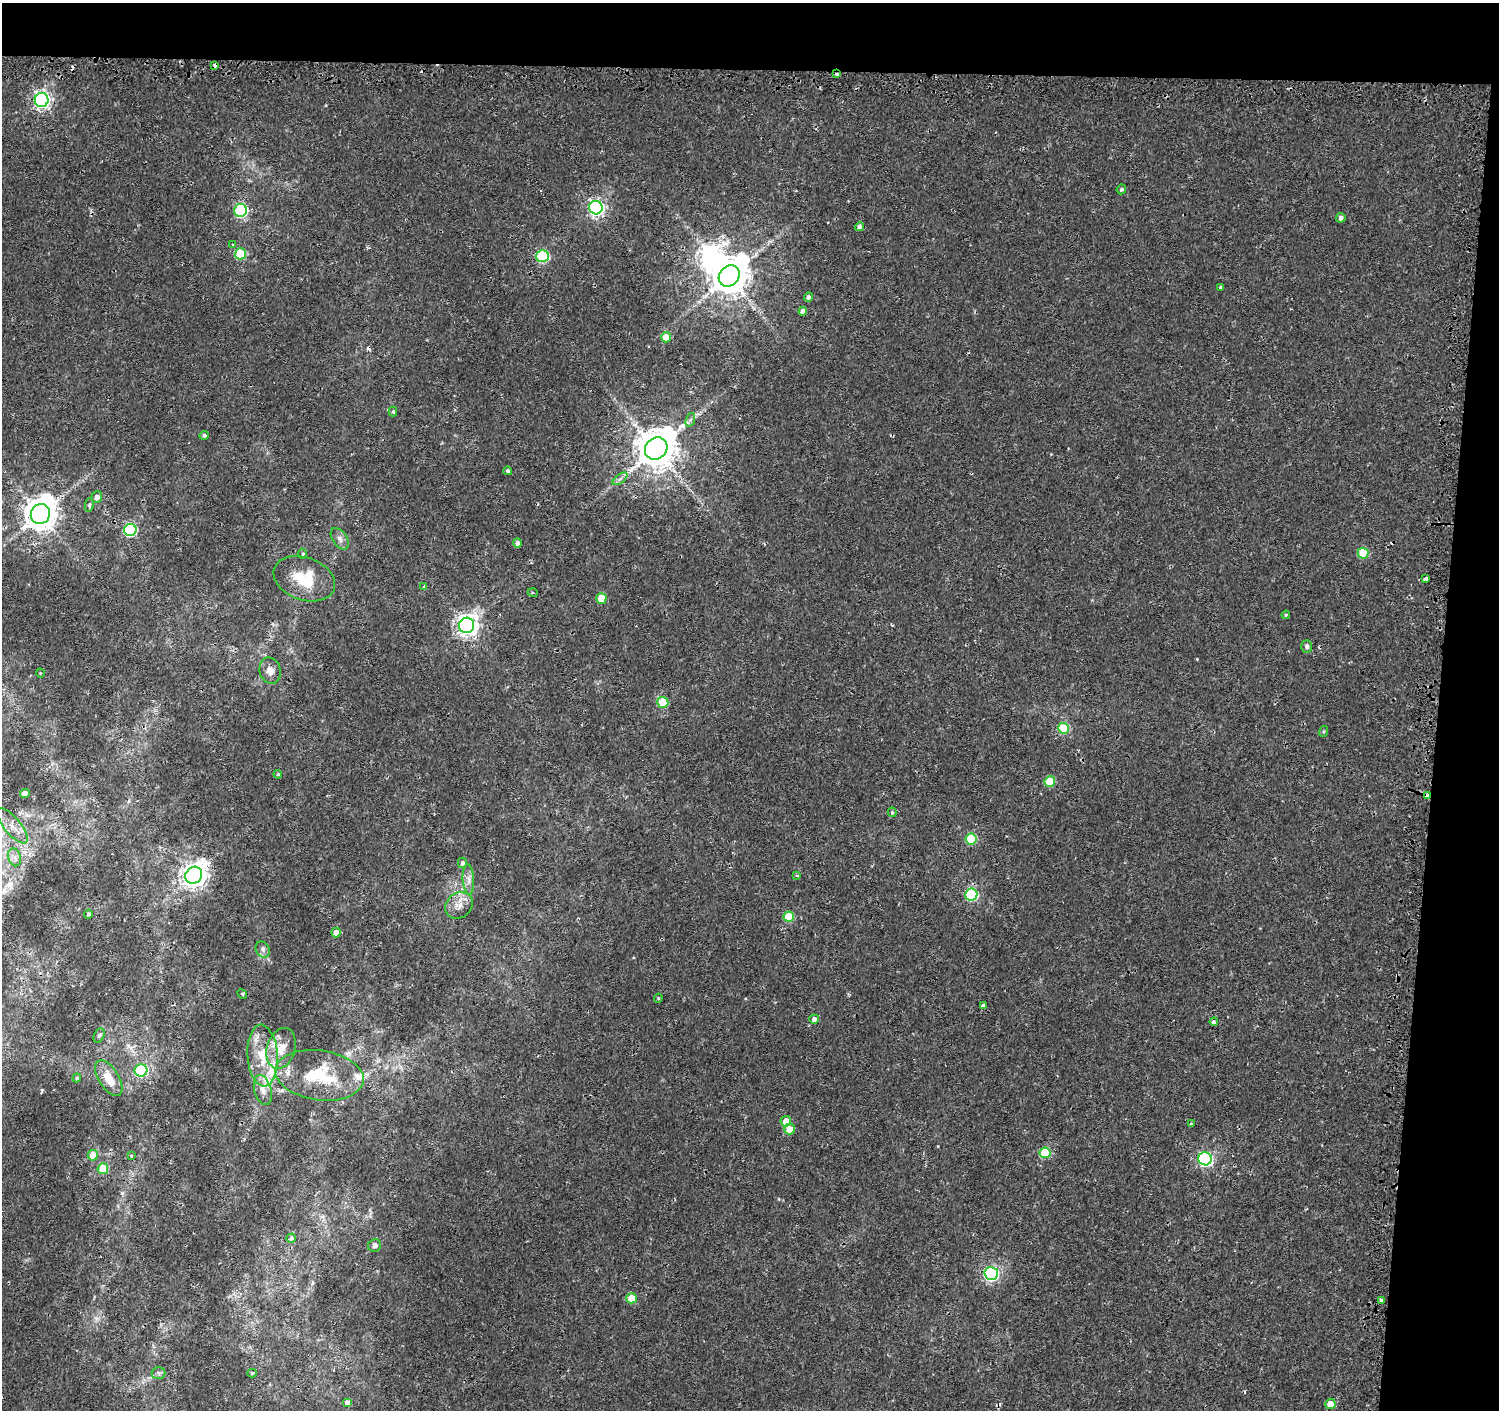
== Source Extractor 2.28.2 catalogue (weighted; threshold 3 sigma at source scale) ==
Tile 3 of 3 x 3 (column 3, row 1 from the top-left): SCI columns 3019-4515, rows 3071-4478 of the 4549 x 4788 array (HDU 1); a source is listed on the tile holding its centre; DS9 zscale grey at full resolution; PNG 1501 x 1412 px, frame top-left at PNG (2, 3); each listed source drawn as its Kron ellipse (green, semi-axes under 4 px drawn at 4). Shown black and unused: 9% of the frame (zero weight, under 2 of 3 exposures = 3% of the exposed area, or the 3 px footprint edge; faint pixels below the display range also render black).
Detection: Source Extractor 2.28.2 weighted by HDU 2 'WHT'; one run over the whole footprint, this tile lists its part. Background 0.00251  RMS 0.0027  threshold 0.0121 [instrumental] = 3 sigma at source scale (4.5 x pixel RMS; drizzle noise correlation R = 1.50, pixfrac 1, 0.0396/0.0396 arcsec/px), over >= 5 px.
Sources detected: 99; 1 inside a brighter object's white glare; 4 cosmic-ray / hot-pixel residue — neither listed nor drawn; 3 inside a brighter listed object's ellipse — not listed separately; the other 91 listed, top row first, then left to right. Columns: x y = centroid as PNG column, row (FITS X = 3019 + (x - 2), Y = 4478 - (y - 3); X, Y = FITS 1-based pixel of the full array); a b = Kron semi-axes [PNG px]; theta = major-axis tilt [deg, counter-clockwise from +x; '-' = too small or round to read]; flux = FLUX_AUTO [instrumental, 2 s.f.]
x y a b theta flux
215 65 4 3 - 4.8
837 74 3 3 - 0.58
42 100 7 7 - 90
1121 189 5 4 - 0.49
596 208 7 6 - 82
241 210 6 6 - 37
1341 218 5 4 - 0.87
859 227 5 4 - 0.86
233 244 3 3 - 1.4
240 254 5 5 - 14
542 256 6 6 - 28
729 276 11 9 46 690
1221 288 4 3 - 1.9
808 297 4 4 - 0.82
803 311 4 4 - 1.4
666 337 5 5 - 7.5
393 412 5 4 - 0.41
690 420 7 4 71 0.58
204 435 4 4 - 0.66
656 448 12 10 45 900
508 471 4 4 - 0.6
620 479 8 4 37 0.87
97 497 6 5 - 1.2
89 505 7 4 80 0.53
40 514 10 9 - 490
130 530 6 6 - 35
340 539 12 7 -56 1.4
517 543 4 4 - 1
1363 553 5 5 - 11
302 554 5 5 - 0.55
304 579 32 21 -20 10
1426 579 3 3 - 2.4
424 587 3 3 - 0.66
533 593 5 3 - 0.31
601 598 5 5 - 7.7
1286 615 4 4 - 0.27
467 625 8 7 - 170
1307 646 6 5 - 0.87
270 670 13 10 -74 1.9
40 673 4 3 - 0.21
663 702 5 5 - 10
1063 728 5 5 - 15
1324 731 5 3 - 0.32
278 774 4 4 - 0.32
1050 782 5 5 - 8.3
25 794 5 4 - 2.4
1427 796 4 4 - 4
892 812 5 4 - 0.41
12 826 22 8 -50 3.3
971 839 5 5 - 13
14 857 9 6 -73 1.3
462 863 5 4 - 0.79
194 875 9 8 - 240
797 875 4 3 - 0.25
468 879 15 5 -86 1.6
971 894 6 6 - 28
459 905 15 12 37 2.9
88 914 4 4 - 0.63
789 917 5 5 - 10
336 932 5 4 - 2.1
263 950 8 6 -61 0.93
242 994 5 4 - 0.4
658 998 4 3 - 0.35
983 1005 4 3 - 1.1
814 1019 5 4 - 1.2
1214 1022 4 3 - 1.4
99 1035 7 5 62 0.53
281 1048 21 14 73 5
263 1056 31 15 -86 9
141 1070 6 6 - 30
319 1075 44 25 -8 17
77 1078 4 4 - 0.31
109 1078 20 10 -58 5.1
263 1090 15 8 -74 2.1
786 1121 5 5 - 3.2
1191 1124 3 2 - 0.26
789 1129 5 5 - 3.6
1045 1153 5 5 - 12
93 1155 5 5 - 3.8
131 1156 4 3 - 0.36
1205 1159 7 6 - 53
103 1169 5 5 - 7.8
291 1238 5 4 - 1.3
375 1245 6 6 - 1.1
991 1273 6 6 - 60
632 1298 5 5 - 6.2
1381 1300 4 3 - 0.64
159 1373 7 6 - 0.68
252 1373 5 4 - 0.45
348 1403 5 4 - 2
1330 1404 5 5 - 4.1
Overlapping masked pixels (flux is a lower limit): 3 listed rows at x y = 215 65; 837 74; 1427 796